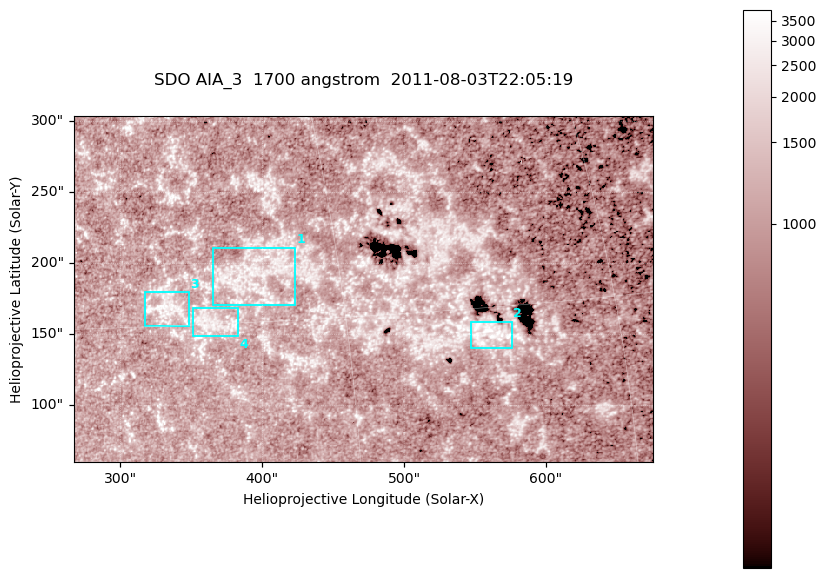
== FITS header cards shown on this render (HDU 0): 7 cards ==
TELESCOP= 'SDO     '           /
INSTRUME= 'AIA_3   '           /
WAVELNTH=                 1700 /
WAVEUNIT= 'angstrom'           /
DATE-OBS= '2011-08-03T22:05:19.716' /
CTYPE1  = 'HPLN-TAN'           /
CTYPE2  = 'HPLT-TAN'           /

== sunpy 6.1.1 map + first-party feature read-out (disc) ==
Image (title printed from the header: SDO AIA_3  1700 angstrom  2011-08-03T22:05:19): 666 x 399 px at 0.613 arcsec/px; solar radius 946 arcsec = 1543 px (partial field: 3.6% of the solar disc is inside the frame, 100% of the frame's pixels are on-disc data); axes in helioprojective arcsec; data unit not stated in the header (colour bar unlabelled)
Pointing: header CRPIX1/2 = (2049.23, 2048.32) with CRVAL1/2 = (0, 0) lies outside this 666 x 399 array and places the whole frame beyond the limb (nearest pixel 1.4 R_sun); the SolarSoft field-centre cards XCEN/YCEN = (471.1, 182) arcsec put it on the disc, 2012 arcsec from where CRPIX/CRVAL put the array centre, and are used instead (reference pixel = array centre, CRVAL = XCEN/YCEN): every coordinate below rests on XCEN/YCEN
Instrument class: DISC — disc imager (sunpy class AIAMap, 1700 A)
Bright regions (active regions / flare kernels): reference = the on-disc median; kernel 5 px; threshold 5 sigma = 1320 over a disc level ~1039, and >= 1.15x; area >= 265 px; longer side >= 5 px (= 3.1 arcsec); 4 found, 4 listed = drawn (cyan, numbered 1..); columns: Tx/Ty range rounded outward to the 2 arcsec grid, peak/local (2 s.f.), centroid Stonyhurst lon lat
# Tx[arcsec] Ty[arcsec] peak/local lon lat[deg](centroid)
1 364..424 170..212 3.2 +26 +17
2 546..576 140..160 4.4 +37 +14
3 316..350 156..180 3.8 +21 +16
4 350..384 148..170 3.3 +23 +15